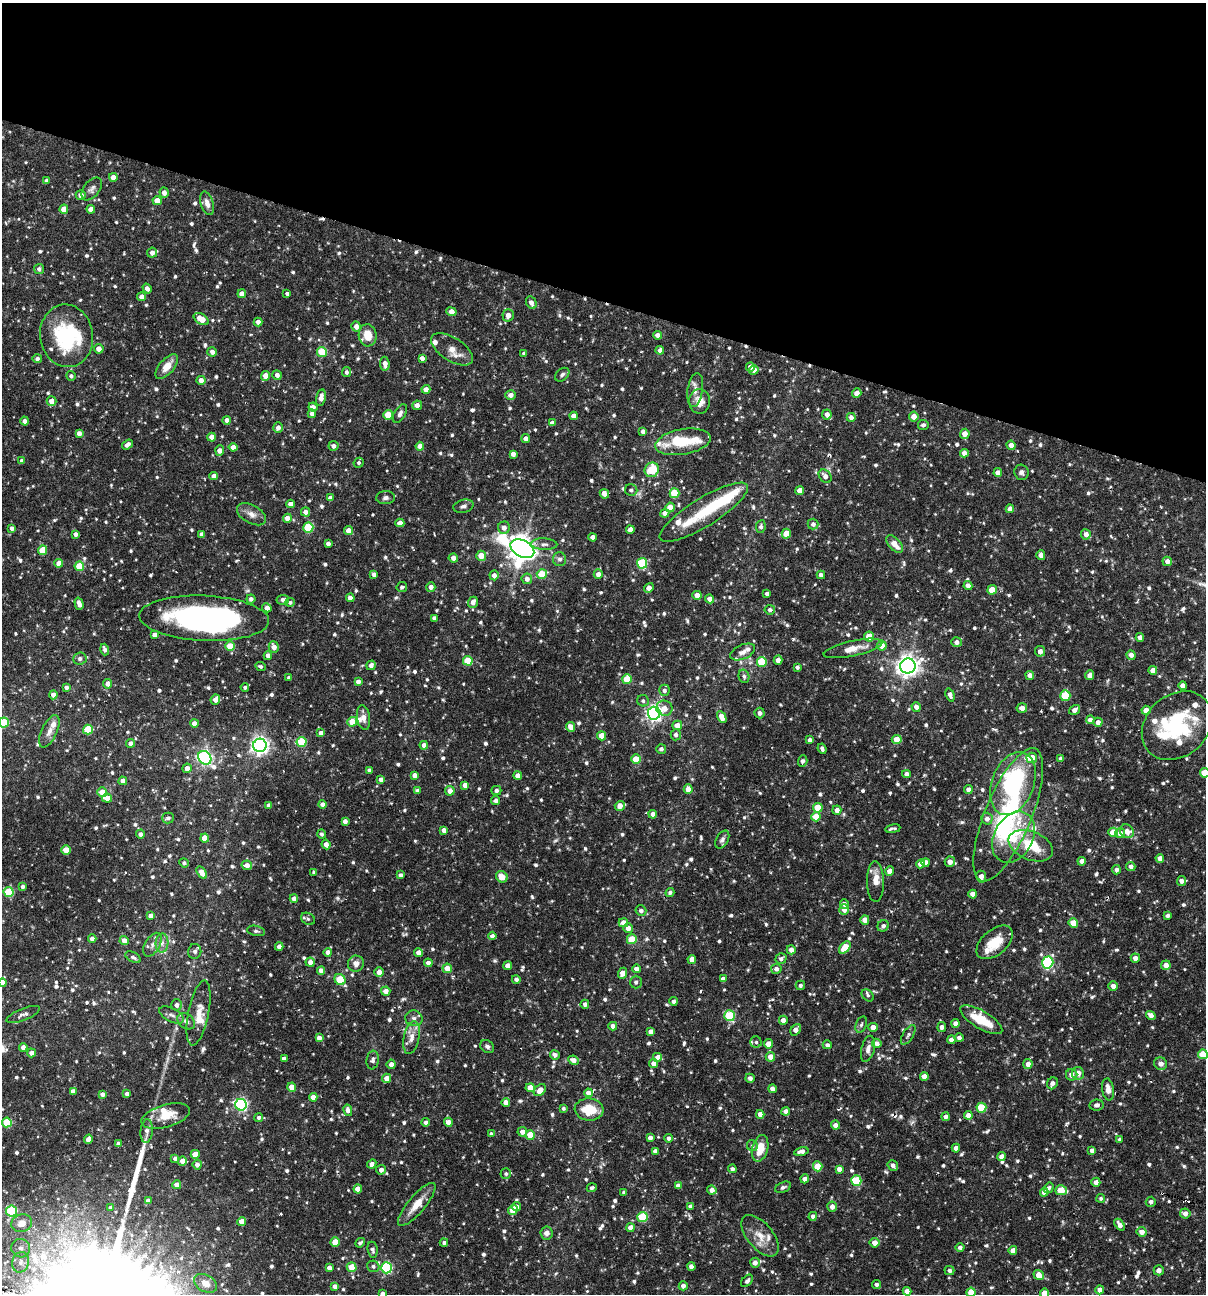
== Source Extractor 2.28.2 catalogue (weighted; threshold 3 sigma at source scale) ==
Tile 2 of 4 x 4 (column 2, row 1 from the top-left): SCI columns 1453-2656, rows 3877-5168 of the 5187 x 5168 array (HDU 1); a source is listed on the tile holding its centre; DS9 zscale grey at full resolution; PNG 1208 x 1296 px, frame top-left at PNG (2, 3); each listed source drawn as its Kron ellipse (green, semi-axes under 4 px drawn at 4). Shown black and unused: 23% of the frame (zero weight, under 3 of 6 exposures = <1% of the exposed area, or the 3 px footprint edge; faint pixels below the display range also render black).
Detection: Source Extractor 2.28.2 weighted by HDU 2 'WHT'; one run over the whole footprint, this tile lists its part. Background 0.0752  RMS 0.0048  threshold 0.0198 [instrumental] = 3 sigma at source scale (4.09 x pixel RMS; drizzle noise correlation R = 1.36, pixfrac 0.8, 0.05/0.05 arcsec/px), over >= 5 px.
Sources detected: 1081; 1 too faint to see at this stretch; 2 inside a brighter object's white glare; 5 cosmic-ray / hot-pixel residue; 2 long thin detections or spike segments (spike, bleed or trail) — neither listed nor drawn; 30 inside a brighter listed object's ellipse — not listed separately; of the other 1041, all 500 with FLUX_AUTO >= 1.06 (the completeness limit of this list) listed and drawn (541 fainter detections not listed), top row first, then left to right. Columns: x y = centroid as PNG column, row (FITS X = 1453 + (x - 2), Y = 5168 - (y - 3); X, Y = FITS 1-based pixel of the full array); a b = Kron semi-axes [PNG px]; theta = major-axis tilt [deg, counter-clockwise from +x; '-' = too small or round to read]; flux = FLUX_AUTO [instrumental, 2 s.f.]
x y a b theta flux
113 177 4 4 - 2.9
46 181 4 4 - 1.6
92 189 13 8 52 1.9
164 193 5 4 - 2.4
81 195 5 4 - 2.6
157 201 4 4 - 5.5
207 203 12 6 -74 3
64 209 4 4 - 5.1
91 209 4 4 - 3.9
152 253 5 5 - 2.7
39 269 5 5 - 1.4
147 289 5 4 - 1.9
287 293 4 3 - 1.1
242 294 4 4 - 4
142 297 4 4 - 2.5
531 302 6 5 - 2.1
451 312 5 4 - 3.5
508 315 6 5 - 3.4
201 319 8 5 -31 7
258 322 4 4 - 2.2
356 327 5 4 - 2.9
368 335 11 9 -85 7.7
657 335 4 4 - 2.7
67 336 31 26 -81 39
99 349 5 5 - 2.9
452 349 24 11 -33 5.4
660 350 4 4 - 2.1
212 352 5 4 - 2.2
322 352 5 5 - 18
524 353 4 3 - 1.1
422 358 4 4 - 2.1
37 359 5 4 - 1.4
385 364 7 4 -84 2.9
167 366 15 7 49 5.6
750 367 4 4 - 2.2
754 370 5 4 - 2.8
346 372 5 4 - 1.2
277 375 5 4 - 2.1
562 375 8 5 42 1.2
71 376 5 4 - 1.3
266 376 5 4 - 5.9
201 380 4 4 - 2.5
426 389 4 4 - 3.1
695 390 17 7 81 3.5
857 393 5 4 - 3.6
511 395 5 4 - 2.8
321 397 8 5 78 3.6
51 401 5 5 - 3.2
700 401 12 10 -89 5.4
417 405 5 4 - 3.1
313 407 4 4 - 2.8
312 414 4 4 - 2.4
400 414 10 5 60 1.6
827 414 5 5 - 2.8
388 415 5 4 - 10
574 416 4 4 - 3
851 417 4 4 - 2.2
914 417 5 5 - 3.7
227 420 4 4 - 2.5
25 421 4 4 - 2
552 423 4 4 - 2.1
923 425 5 5 - 1.4
278 428 5 5 - 2.1
643 431 4 4 - 1.8
79 433 4 4 - 2.5
965 434 5 5 - 3.7
212 437 4 4 - 3.8
526 439 4 4 - 2.9
683 442 28 12 10 14
127 444 6 4 38 2
1011 445 4 4 - 2.9
333 446 5 5 - 1.7
420 446 4 4 - 3.8
233 447 4 4 - 2.3
220 451 5 4 - 3.1
964 453 4 4 - 2.9
513 454 4 4 - 2.5
22 461 4 4 - 1.8
359 463 5 5 - 1.1
652 470 7 7 - 11
1021 472 8 7 - 1.6
998 473 4 4 - 2.5
214 476 4 4 - 3
825 476 7 5 -50 2.4
631 490 6 6 - 1.3
800 491 4 4 - 5.5
674 493 5 5 - 15
604 494 5 4 - 3.5
330 498 4 4 - 2.9
386 498 9 6 3 1.4
290 504 4 4 - 3
463 506 10 6 16 1.6
670 507 5 4 - 6.4
1010 509 4 4 - 3.2
305 512 4 4 - 2.8
704 512 51 14 32 21
665 513 4 4 - 3
251 514 16 9 -29 3.5
287 518 4 4 - 4.1
400 523 4 4 - 3.6
813 524 5 5 - 1.8
308 527 5 5 - 21
761 527 6 4 80 1.3
12 528 4 4 - 1.6
504 528 6 6 - 2.6
348 530 4 4 - 3.1
630 530 4 4 - 2.8
75 534 4 4 - 1.7
202 534 4 4 - 2.1
786 534 5 4 - 6.7
1086 534 5 5 - 2.7
593 537 4 4 - 2.3
328 543 4 3 - 1.6
544 544 13 6 -3 1.8
895 544 10 6 -48 5
522 549 12 8 -28 490
43 550 5 4 - 11
1041 555 5 4 - 2.7
481 556 5 5 - 6.1
453 558 4 4 - 2.8
559 559 7 6 - 1.4
1167 561 5 4 - 2.5
59 563 4 4 - 4.6
642 563 5 5 - 30
79 566 5 4 - 15
374 574 4 4 - 1.7
542 574 5 5 - 11
598 574 4 4 - 2.4
494 575 5 4 - 2.7
821 575 4 4 - 1.8
527 579 5 5 - 2.2
968 586 4 4 - 2.8
402 587 5 5 - 1.1
431 587 4 4 - 2.2
649 588 5 4 - 3
992 590 4 4 - 9.1
767 594 4 3 - 1.2
697 595 4 4 - 4.1
350 598 4 4 - 3
251 599 4 4 - 1.7
710 599 4 4 - 2.5
283 600 6 5 - 1.8
290 602 5 4 - 1.1
473 602 5 5 - 2.8
79 604 6 4 -74 2.5
267 608 5 4 - 2.6
770 610 5 5 - 1.5
204 618 65 22 -3 130
434 618 4 4 - 1.9
154 635 4 4 - 2.3
869 637 5 5 - 6.9
1140 638 4 4 - 2.7
956 642 5 5 - 2.1
230 646 4 4 - 11
882 646 5 5 - 4.6
274 647 6 5 - 3.4
853 648 30 7 12 6.6
105 649 6 4 -73 1.5
1040 651 5 5 - 2
743 652 13 7 24 2.8
268 655 4 4 - 2.3
1131 655 5 4 - 2.2
80 659 6 6 - 1.6
778 660 4 4 - 3
468 661 5 4 - 15
762 662 5 5 - 19
371 665 5 4 - 2.2
260 666 5 4 - 1.1
908 666 8 7 - 320
797 667 4 3 - 1.3
1153 670 4 4 - 4.7
1030 675 4 4 - 2.9
1090 675 5 4 - 2.6
744 676 7 5 -74 1.1
289 678 4 3 - 1.2
627 679 5 4 - 12
358 682 4 4 - 2.2
108 684 5 4 - 2.5
1183 686 4 4 - 3
66 687 4 4 - 1.4
245 687 4 4 - 1.1
664 690 5 5 - 1.5
53 695 4 4 - 2.4
950 695 7 4 -73 2.4
1065 696 5 5 - 17
215 700 5 4 - 3.3
643 701 6 5 - 1.1
916 707 5 4 - 2.6
664 708 8 7 - 4
1022 708 5 5 - 2.7
1075 710 6 4 34 2.5
1146 710 4 4 - 4.2
654 713 6 6 - 160
760 713 5 5 - 1.8
722 717 6 4 -62 4.6
364 718 12 6 -81 2.7
1090 720 4 4 - 2.5
352 722 5 4 - 7.8
1098 722 4 4 - 2.7
4 723 5 5 - 20
194 723 4 4 - 2.7
677 725 5 4 - 4.4
1177 726 38 30 42 41
571 727 5 4 - 3.7
88 729 5 5 - 17
49 731 17 7 65 3.3
321 733 4 4 - 2.4
676 735 5 5 - 1.7
602 736 4 4 - 6.2
897 739 5 4 - 5.6
810 740 4 3 - 1.4
302 742 5 5 - 21
131 743 4 4 - 2
260 745 7 6 - 210
424 745 4 4 - 2.5
661 749 5 5 - 1.3
822 749 5 3 - 1.2
205 758 7 6 - 120
1032 758 5 5 - 6.2
636 759 5 4 - 8.5
1061 759 4 4 - 1.9
803 761 6 4 70 1.5
187 768 5 4 - 2.9
369 770 4 4 - 1.8
1205 773 5 5 - 12
907 774 4 4 - 2.3
415 775 4 4 - 2.7
518 775 4 4 - 2.8
381 780 4 4 - 2.3
123 781 4 4 - 3.1
1013 784 33 21 69 54
465 785 4 4 - 3.2
688 789 5 4 - 4.2
968 789 4 4 - 2.5
418 791 4 4 - 2.2
450 791 5 5 - 3.2
496 791 5 4 - 1.6
102 792 5 4 - 6
107 798 5 4 - 5
495 801 4 4 - 1.8
323 804 4 4 - 2.5
269 805 4 4 - 2.1
620 806 5 4 - 3.8
818 808 5 5 - 12
837 810 4 4 - 2.9
653 814 4 4 - 2.3
1008 815 71 23 67 67
816 817 5 4 - 8.4
168 818 6 5 - 1.3
987 819 6 5 - 2.5
345 821 4 4 - 2.1
893 829 8 3 9 1.2
444 830 4 4 - 2.6
1127 831 7 6 - 3.9
1113 832 4 4 - 8.8
1120 833 5 4 - 2.5
140 834 4 4 - 1.5
321 834 4 4 - 1.1
1013 837 27 19 62 20
205 838 4 4 - 5.2
722 840 9 6 60 1.5
326 844 5 4 - 2.9
1031 846 23 14 -22 17
66 850 4 4 - 7.4
1160 858 4 4 - 3.1
1082 861 4 4 - 2.9
926 862 4 4 - 2.6
950 862 5 5 - 3.3
184 863 5 4 - 1.2
921 864 4 4 - 3
247 865 5 4 - 2.9
1131 866 5 4 - 1.9
1116 870 4 4 - 1.7
890 871 4 4 - 3.6
202 872 7 4 -58 3.9
314 872 4 3 - 1.3
400 875 4 3 - 1.3
502 877 6 5 - 4.4
981 877 6 5 - 3.1
1182 881 5 4 - 3
875 882 20 8 -89 5.1
23 886 3 3 - 1.2
9 892 5 5 - 21
670 892 4 4 - 1.4
973 894 4 4 - 4.1
294 898 4 4 - 2.4
844 904 5 4 - 2.1
844 910 5 5 - 3
641 911 5 5 - 1.6
151 916 4 4 - 2.7
1167 916 4 3 - 1.4
308 919 7 5 -30 1.1
865 920 5 4 - 4.2
623 923 5 4 - 3.6
1073 923 5 4 - 8.2
883 926 6 5 - 1.7
628 928 5 5 - 2.4
256 931 9 5 -12 1.1
492 936 4 4 - 1.8
92 939 4 4 - 2.1
632 939 5 5 - 13
124 941 4 4 - 3.4
995 942 21 12 41 10
162 943 9 6 88 2.1
152 945 13 7 59 2.7
279 947 4 4 - 2.7
845 948 7 4 49 10
791 950 4 4 - 2.8
195 951 7 6 - 1.8
328 952 4 4 - 2.5
418 953 4 4 - 2.7
133 957 8 5 -29 1.4
1135 958 4 4 - 2.7
692 959 4 4 - 4.1
781 959 5 5 - 1.5
310 962 4 4 - 2.5
1048 962 6 5 - 53
428 963 4 4 - 2.4
356 964 8 8 - 3.2
1166 965 4 4 - 3.3
507 966 4 4 - 2.8
447 968 5 4 - 5.3
636 969 4 4 - 2.4
776 969 5 5 - 1.9
321 971 4 4 - 3
379 972 5 4 - 2.9
622 973 6 4 66 3.9
516 979 4 4 - 1.5
723 979 4 4 - 2.4
340 980 6 5 - 18
3 982 4 4 - 4.5
636 982 6 6 - 1.5
800 985 5 4 - 1.3
1113 986 5 4 - 2.7
386 991 4 4 - 3.3
868 995 7 5 -43 1.2
674 1001 4 4 - 1.6
585 1004 4 4 - 1.7
177 1005 5 5 - 1.9
199 1013 33 10 78 6.9
23 1014 18 6 22 1.9
172 1015 13 6 -27 2.3
1151 1015 5 4 - 3
730 1016 5 5 - 25
414 1018 8 7 - 2
783 1020 4 4 - 2.8
981 1020 24 9 -31 14
186 1021 10 7 -39 1.9
956 1023 4 4 - 2.5
861 1024 8 5 72 1.2
613 1026 4 4 - 2.6
873 1027 4 4 - 3.6
942 1027 5 4 - 1.9
796 1030 6 4 53 3.1
651 1032 4 4 - 2.8
908 1035 11 5 59 1.7
411 1037 17 8 79 4.1
319 1038 4 4 - 2.5
959 1038 4 4 - 1.5
952 1040 4 4 - 2.3
756 1042 5 5 - 1.1
877 1043 5 4 - 2.5
768 1044 5 4 - 3.4
827 1045 4 4 - 1.5
487 1046 7 6 - 1.3
23 1047 4 4 - 2.4
868 1049 13 6 76 2.3
32 1053 4 4 - 2.7
1203 1054 5 5 - 12
555 1055 5 4 - 1.9
658 1057 5 5 - 2.9
770 1057 4 4 - 4.7
284 1059 4 4 - 2.3
373 1060 9 6 82 1.5
573 1060 5 4 - 3
654 1063 4 4 - 2.6
391 1064 4 4 - 2.5
1028 1064 5 4 - 2.9
1161 1064 6 6 - 2.6
1078 1073 6 6 - 3.7
1072 1075 6 5 - 2.9
924 1076 4 4 - 3.9
387 1078 4 4 - 3.7
750 1078 5 4 - 1.8
1052 1083 6 5 - 2.2
292 1087 4 4 - 5.6
530 1088 4 4 - 6.1
772 1089 4 4 - 2.7
1108 1089 11 6 -81 3.5
540 1090 7 5 43 4.5
73 1091 4 4 - 2.8
588 1093 4 4 - 3.1
102 1094 4 4 - 1.7
127 1094 4 4 - 1.8
313 1097 4 4 - 3.1
506 1102 4 4 - 2.9
241 1105 6 6 - 89
1096 1105 7 5 9 1.7
563 1108 4 4 - 1.1
981 1108 5 5 - 19
348 1110 6 4 -78 2.3
589 1110 14 11 -6 12
786 1111 4 4 - 2.4
760 1114 4 4 - 3
968 1115 4 4 - 3.3
166 1116 25 11 16 9.2
259 1117 4 4 - 1.5
945 1117 4 4 - 1.8
7 1122 5 5 - 19
426 1122 4 4 - 1.6
448 1122 4 4 - 3.3
835 1125 4 4 - 2.7
147 1131 12 6 85 1.9
522 1132 4 4 - 2.7
491 1134 4 3 - 1.1
530 1135 4 4 - 9.4
650 1138 4 4 - 2.4
668 1138 4 4 - 1.4
88 1139 5 4 - 3.6
1120 1139 4 4 - 1.5
118 1143 4 4 - 1.4
752 1146 6 5 - 1.1
760 1148 13 8 76 7
956 1148 4 4 - 2.6
1092 1150 4 4 - 2
655 1151 4 4 - 2.4
801 1151 7 4 13 2.2
195 1154 4 4 - 6.1
1002 1157 4 4 - 2.5
175 1158 4 4 - 1.6
182 1161 5 4 - 3.1
372 1164 5 4 - 2.5
197 1165 5 4 - 2.1
893 1165 5 5 - 1.8
818 1166 5 4 - 9.3
732 1169 4 4 - 1.7
839 1169 4 4 - 2.4
381 1170 5 5 - 2.5
506 1174 5 5 - 1.1
805 1179 4 4 - 2.5
856 1181 5 5 - 23
1096 1182 4 4 - 2.5
177 1185 4 4 - 4.2
678 1186 4 4 - 2.1
783 1187 8 5 24 1.3
592 1188 5 4 - 1.3
1049 1188 5 4 - 1.4
358 1189 4 4 - 5.2
712 1190 5 4 - 2.6
1061 1190 6 4 -13 13
624 1192 3 3 - 1.1
1044 1192 4 4 - 2.5
1101 1198 4 4 - 1.1
148 1201 4 4 - 2.9
1151 1202 5 5 - 1.5
417 1204 27 8 50 7.5
690 1206 4 4 - 1.6
111 1207 4 3 - 1.3
516 1207 4 3 - 2.2
832 1207 5 5 - 2.8
513 1210 5 4 - 8.2
11 1211 5 5 - 28
1185 1213 5 5 - 2.7
813 1216 4 4 - 1.6
642 1217 5 5 - 27
242 1221 4 4 - 5.7
22 1223 10 9 - 5.8
1120 1225 6 4 -55 2.7
630 1228 4 4 - 3.9
1142 1232 5 4 - 3.4
547 1233 6 6 - 2.4
760 1236 25 12 -50 7.3
335 1242 5 4 - 7.2
444 1242 4 4 - 1.1
360 1243 5 3 - 1.1
874 1243 5 5 - 3.9
960 1247 4 4 - 1.6
21 1248 9 9 - 2.9
373 1250 8 5 -81 1.4
1013 1250 4 4 - 2.5
20 1262 10 8 75 3
755 1263 5 5 - 2.7
373 1266 6 5 - 1.3
691 1266 4 4 - 2.5
352 1267 5 4 - 11
329 1268 4 4 - 2.4
386 1268 5 5 - 54
949 1270 5 4 - 1.4
1159 1270 5 5 - 2.6
1039 1275 5 4 - 5.1
747 1281 7 4 50 1.4
206 1283 12 8 -28 3.6
877 1284 4 4 - 1.6
335 1286 4 4 - 2.5
683 1286 4 4 - 2
1100 1290 4 4 - 3.5
907 1291 4 4 - 2.7
971 1292 4 4 - 7.1
1044 1293 5 4 - 4.6
382 1294 4 4 - 2
Overlapping masked pixels (flux is a lower limit): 1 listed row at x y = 1185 1213
Isophote crosses this tile's border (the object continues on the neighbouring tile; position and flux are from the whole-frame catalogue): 7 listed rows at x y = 4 723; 1205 773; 3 982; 1203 1054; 971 1292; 1044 1293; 382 1294